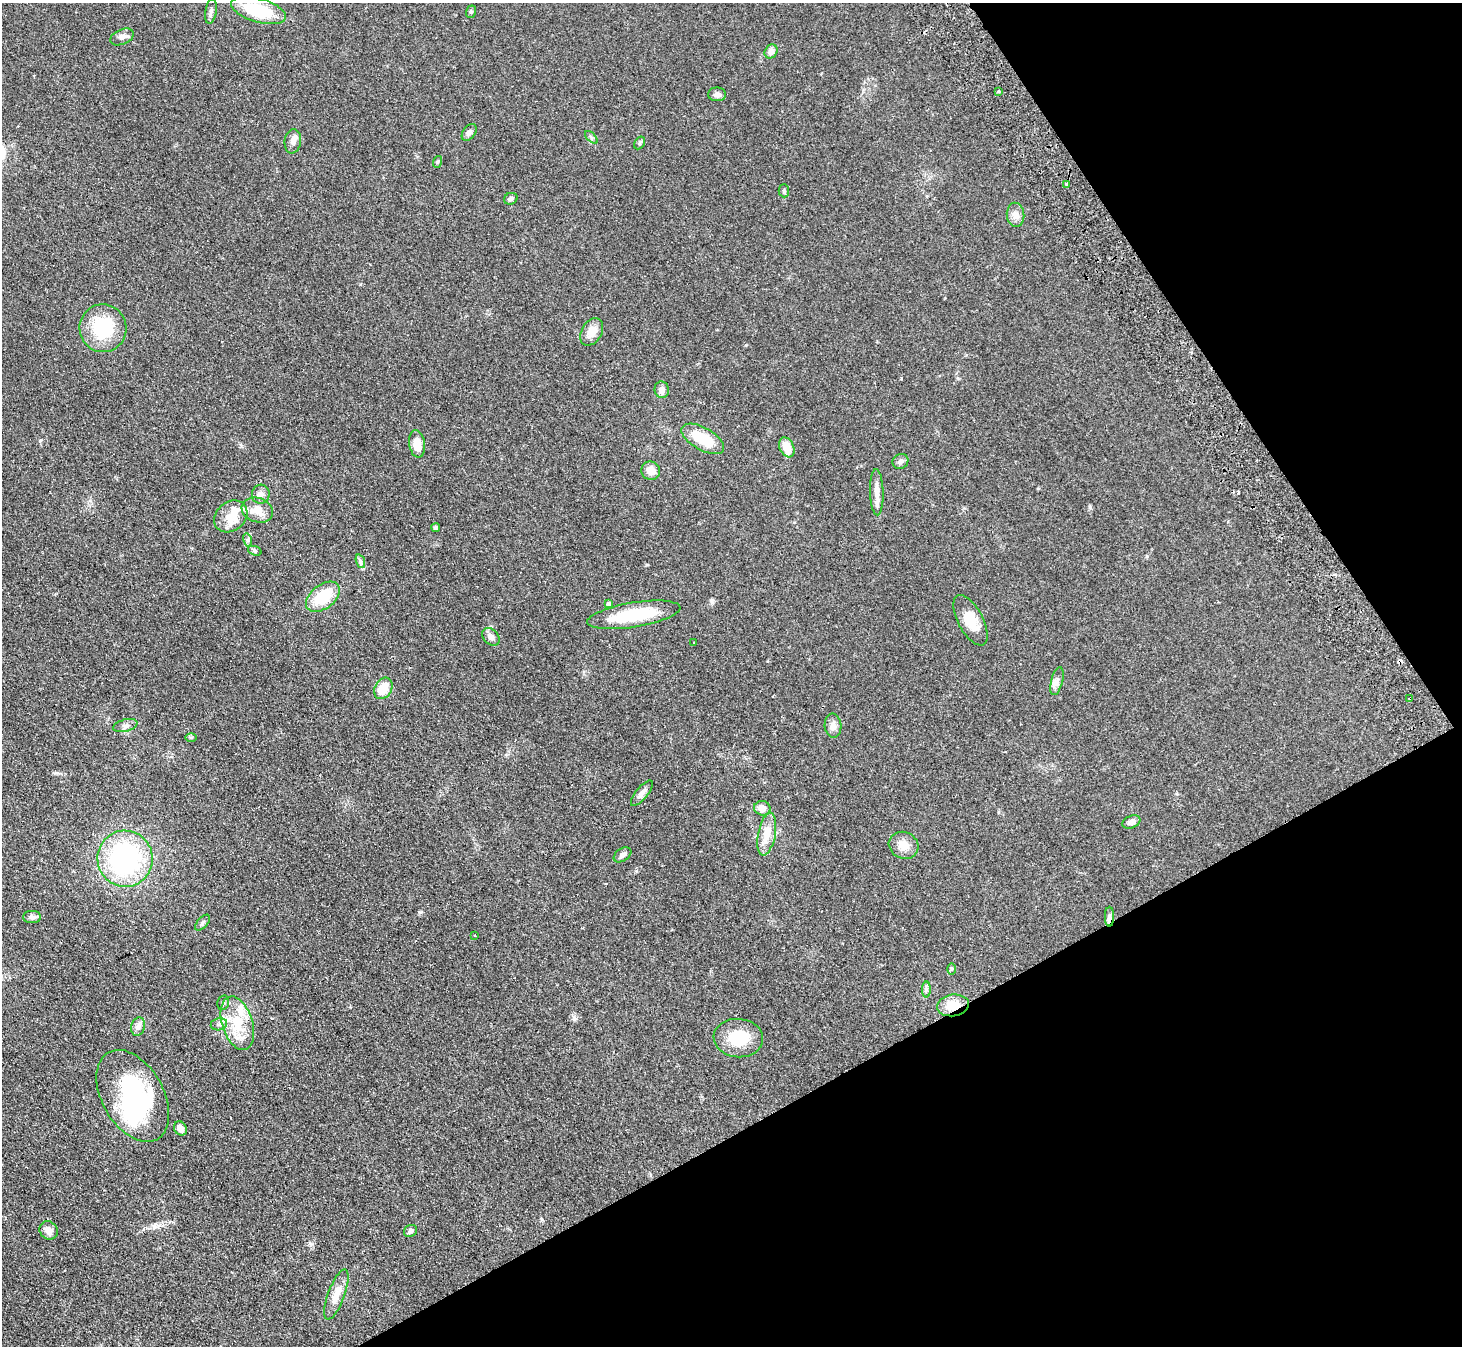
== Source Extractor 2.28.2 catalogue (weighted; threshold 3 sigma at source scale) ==
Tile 12 of 4 x 4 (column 4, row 3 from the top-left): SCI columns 4430-5889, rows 1675-3018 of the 5940 x 5898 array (HDU 1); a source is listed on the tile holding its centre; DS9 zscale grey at full resolution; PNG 1464 x 1348 px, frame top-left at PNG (2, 3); each listed source drawn as its Kron ellipse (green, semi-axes under 4 px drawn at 4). Shown black and unused: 27% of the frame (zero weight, under 2 of 3 exposures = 3% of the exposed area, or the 3 px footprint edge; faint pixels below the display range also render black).
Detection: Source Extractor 2.28.2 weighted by HDU 2 'WHT'; one run over the whole footprint, this tile lists its part. Background 0.0991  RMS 0.0091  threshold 0.041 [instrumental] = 3 sigma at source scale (4.5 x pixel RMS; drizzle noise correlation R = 1.50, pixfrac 1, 0.05/0.05 arcsec/px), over >= 5 px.
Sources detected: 74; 1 inside a brighter object's white glare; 1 cosmic-ray / hot-pixel residue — neither listed nor drawn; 4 inside a brighter listed object's ellipse — not listed separately; the other 68 listed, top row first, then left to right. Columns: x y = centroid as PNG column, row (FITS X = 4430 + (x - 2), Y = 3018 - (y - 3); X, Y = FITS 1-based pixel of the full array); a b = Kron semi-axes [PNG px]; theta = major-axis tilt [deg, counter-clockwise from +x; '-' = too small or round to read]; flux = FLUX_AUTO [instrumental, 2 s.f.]
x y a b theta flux
258 10 28 12 -16 39
211 11 13 5 81 2.7
471 12 6 5 - 1.4
122 37 12 7 23 3.9
771 51 7 6 - 4.6
998 91 3 3 - 2.7
717 94 9 7 -2 3.2
469 132 9 6 54 3.2
591 137 8 4 -45 1.4
293 141 12 8 82 4.2
640 143 7 5 60 1.5
437 162 6 4 70 0.97
1067 184 3 3 - 2.2
784 191 6 5 - 1.5
511 199 7 6 - 2.3
1015 215 12 8 -85 4.9
103 328 24 23 - 43
592 332 15 10 60 8.7
662 390 8 7 - 3.7
703 439 24 11 -30 28
417 444 14 8 -82 11
787 447 10 7 -66 12
900 461 8 7 - 2.7
651 471 9 9 - 7.6
877 492 23 6 -88 7.3
261 494 9 9 - 3.6
257 510 16 12 -19 11
231 516 18 14 39 13
436 528 4 4 - 1.3
248 540 6 4 -73 1.5
255 551 7 4 -19 1.4
360 561 7 4 -72 1.8
323 597 19 12 37 30
609 604 4 4 - 2
634 615 47 12 9 42
971 620 28 12 -62 16
491 637 10 7 -48 4
694 642 3 3 - 2.2
1057 681 14 6 76 3.9
383 688 11 8 61 16
1410 698 3 2 - 1
125 726 12 6 14 3
833 726 12 8 -85 5.1
191 737 6 4 0 1.1
642 793 15 6 50 4.5
762 808 8 7 - 6.9
1131 822 9 6 22 3.9
767 834 22 8 79 13
904 845 15 13 -26 9.5
622 855 10 6 33 3.3
125 859 28 27 - 130
32 917 9 6 -1 2.3
1109 917 10 4 -90 2.4
203 923 9 5 49 2
475 935 3 2 - 1.6
952 969 6 4 90 1.1
926 990 8 4 90 1.9
223 1003 7 5 77 1.6
953 1005 16 11 9 16
237 1023 28 15 -72 26
219 1024 8 6 10 2.6
138 1027 9 6 75 3.3
738 1038 25 19 -5 28
133 1096 50 31 -61 120
180 1128 7 6 - 6.5
49 1230 10 8 -42 5.7
410 1231 7 5 33 2.5
336 1295 26 8 70 11
Overlapping masked pixels (flux is a lower limit): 3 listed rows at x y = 1410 698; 1109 917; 953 1005
Unlisted compact peaks at least as high as the median listed source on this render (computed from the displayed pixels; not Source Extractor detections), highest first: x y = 420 912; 1090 507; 574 1018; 712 602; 746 345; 311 1244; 55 773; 40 440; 901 378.